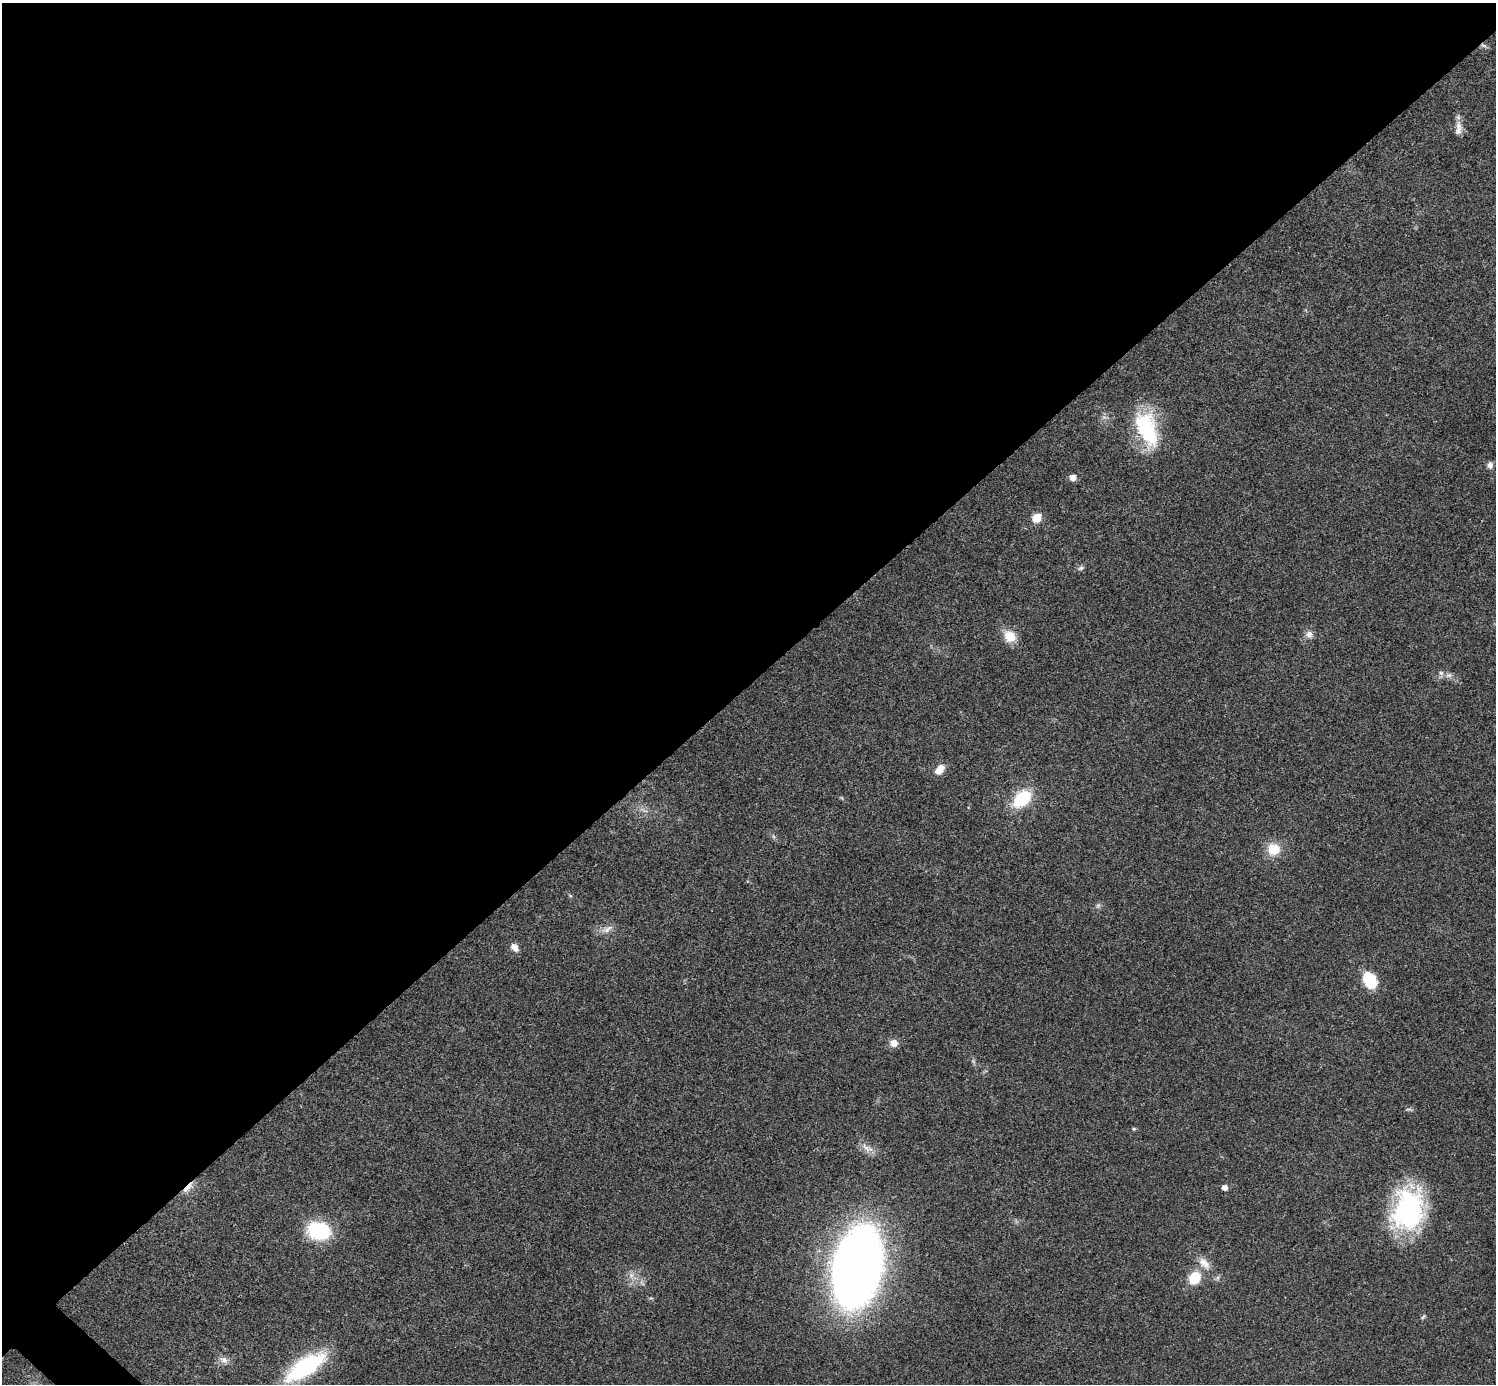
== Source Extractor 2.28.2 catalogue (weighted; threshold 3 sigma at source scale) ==
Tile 2 of 4 x 4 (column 2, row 1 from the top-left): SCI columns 1498-2991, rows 4303-5684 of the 5985 x 5985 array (HDU 1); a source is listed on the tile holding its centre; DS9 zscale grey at full resolution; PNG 1498 x 1386 px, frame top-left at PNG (2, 3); no overlay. Shown black and unused: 50% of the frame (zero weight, under 3 of 4 exposures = <1% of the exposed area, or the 3 px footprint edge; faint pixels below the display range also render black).
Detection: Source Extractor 2.28.2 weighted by HDU 2 'WHT'; one run over the whole footprint, this tile lists its part. Background 0.0215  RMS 0.0043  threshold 0.0192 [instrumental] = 3 sigma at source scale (4.5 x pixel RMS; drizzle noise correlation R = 1.50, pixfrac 1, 0.05/0.05 arcsec/px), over >= 5 px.
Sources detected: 33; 1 too faint to see at this stretch — not listed; the other 32 listed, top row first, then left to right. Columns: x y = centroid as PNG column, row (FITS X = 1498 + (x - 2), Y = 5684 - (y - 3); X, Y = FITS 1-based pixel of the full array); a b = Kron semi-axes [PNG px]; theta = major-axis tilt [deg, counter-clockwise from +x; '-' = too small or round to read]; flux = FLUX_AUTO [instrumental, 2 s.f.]
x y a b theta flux
1483 45 9 5 -14 1.1
1458 131 14 9 53 2.7
1147 429 44 22 -69 33
1490 465 9 8 - 1.8
1073 477 6 6 - 3.1
1037 518 10 8 48 5.3
1081 568 8 6 32 1.1
1309 634 10 10 - 2.2
1010 636 16 13 -44 6.9
1441 673 6 6 - 1.2
1449 675 9 6 14 1.5
940 769 13 8 50 4.4
1022 799 19 12 42 21
773 836 6 4 -71 0.66
1274 849 13 13 - 8.9
607 929 18 7 25 2.8
514 947 11 8 -48 2.6
1370 980 12 8 -59 24
894 1043 9 9 - 3.2
1134 1129 5 4 - 0.56
867 1148 21 8 -30 3.7
188 1187 18 6 47 3.6
1224 1187 5 5 - 2.4
1408 1210 44 32 79 69
319 1231 23 18 -10 27
1204 1263 20 10 -47 4.8
857 1267 70 38 78 380
631 1275 7 6 - 1.6
1195 1278 13 11 55 11
1423 1317 8 4 54 0.64
224 1360 12 8 -34 2.5
305 1367 43 16 34 47
Overlapping masked pixels (flux is a lower limit): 2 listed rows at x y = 1483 45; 188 1187